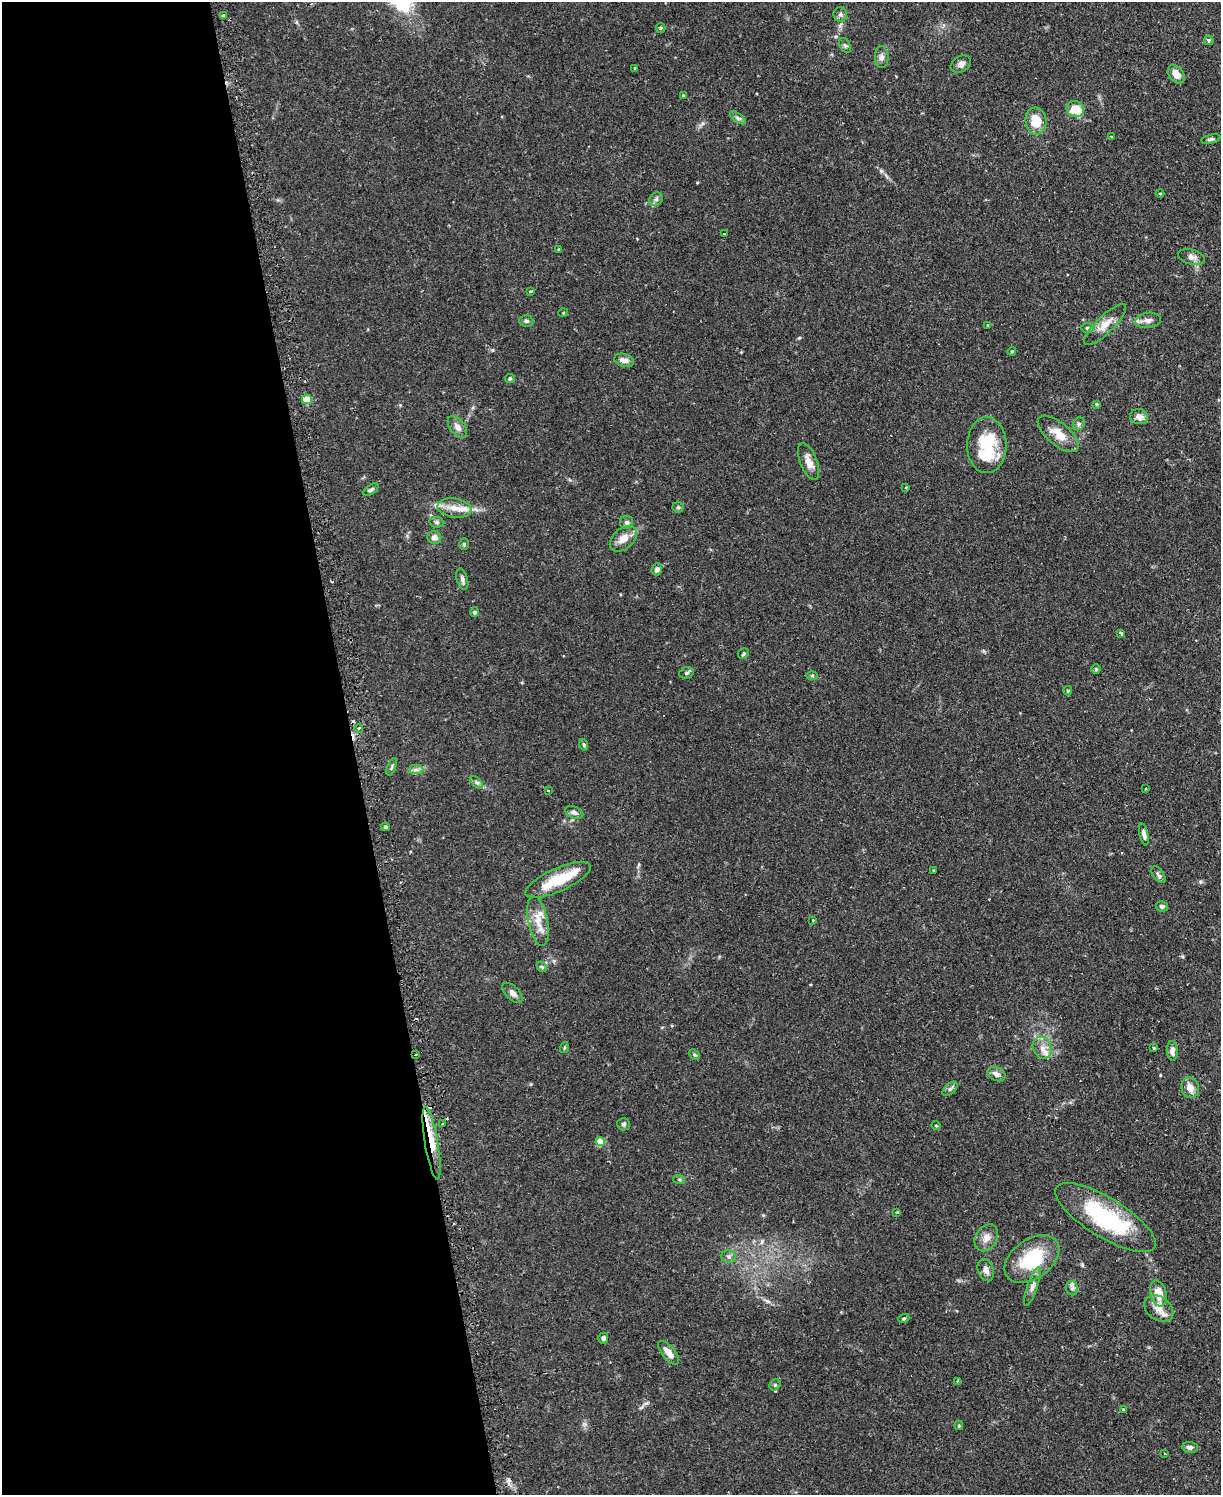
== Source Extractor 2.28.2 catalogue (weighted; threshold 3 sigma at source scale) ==
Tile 5 of 4 x 3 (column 1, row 2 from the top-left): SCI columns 32-1250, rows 1652-3144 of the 4939 x 4911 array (HDU 1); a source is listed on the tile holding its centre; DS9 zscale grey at full resolution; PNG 1223 x 1497 px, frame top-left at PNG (2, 2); each listed source drawn as its Kron ellipse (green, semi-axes under 4 px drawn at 4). Shown black and unused: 29% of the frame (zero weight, under 2 of 3 exposures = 4% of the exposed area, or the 3 px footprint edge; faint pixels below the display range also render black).
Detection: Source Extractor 2.28.2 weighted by HDU 2 'WHT'; one run over the whole footprint, this tile lists its part. Background 0.0811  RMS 0.0052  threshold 0.0233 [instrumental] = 3 sigma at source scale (4.5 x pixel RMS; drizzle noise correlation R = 1.50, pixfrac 1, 0.05/0.05 arcsec/px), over >= 5 px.
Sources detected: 121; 2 inside a brighter object's white glare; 6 cosmic-ray / hot-pixel residue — neither listed nor drawn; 5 inside a brighter listed object's ellipse — not listed separately; the other 108 listed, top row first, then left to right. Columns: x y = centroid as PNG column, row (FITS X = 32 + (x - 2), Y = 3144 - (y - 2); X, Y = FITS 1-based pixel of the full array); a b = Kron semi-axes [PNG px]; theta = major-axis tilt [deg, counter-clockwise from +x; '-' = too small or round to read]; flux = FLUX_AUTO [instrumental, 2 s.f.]
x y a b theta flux
840 14 7 6 - 1.3
223 15 3 3 - 1.3
661 28 5 4 - 0.56
1209 40 5 4 - 0.8
845 45 8 5 -63 1
882 57 11 7 -88 2.1
961 64 11 7 30 2.1
635 69 4 3 - 0.63
1176 74 10 7 -51 5.3
683 96 3 3 - 1.3
1075 109 9 8 - 11
738 118 9 4 -36 1.1
1036 121 13 10 -85 12
1111 137 4 3 - 0.47
1211 139 10 4 14 1
1160 193 4 3 - 0.43
656 199 7 6 - 1.3
724 234 3 3 - 0.6
559 250 3 3 - 0.65
1191 257 13 7 -14 2.6
530 291 3 3 - 0.69
563 313 5 3 - 0.4
1148 320 13 7 7 2.6
526 321 7 5 -3 1
987 325 3 2 - 0.36
1105 325 28 8 44 6.3
1087 328 6 5 - 1.1
1012 351 4 3 - 0.46
624 360 10 6 -13 3.2
510 378 5 4 - 0.65
307 399 5 5 - 12
1096 404 4 3 - 0.67
1139 417 9 7 -13 3.3
1079 424 7 5 49 1.1
457 427 12 7 -51 2.8
1058 434 25 11 -40 7.7
987 445 28 20 90 22
809 462 19 8 -68 4.6
906 487 4 3 - 0.37
371 490 8 4 37 1.1
678 507 5 5 - 0.81
454 508 17 9 -8 5.6
437 522 7 5 -7 1
627 522 7 6 - 1.3
434 537 7 6 - 2.5
623 539 15 10 40 5.1
464 544 5 4 - 0.86
657 569 6 5 - 1.9
462 579 11 5 -75 1.5
475 612 4 4 - 1.1
1121 633 4 3 - 1.2
743 654 6 5 - 0.79
1096 669 4 4 - 0.75
686 673 7 5 17 1.1
812 676 6 4 -1 0.66
1068 691 5 4 - 0.81
359 728 4 3 - 0.55
584 745 6 3 -71 0.7
392 767 9 3 69 0.77
416 769 7 4 0 1.4
477 782 7 4 -44 1.1
1146 789 3 2 - 0.43
548 791 3 2 - 0.46
574 812 9 6 -22 1.5
385 827 4 3 - 0.75
1144 834 11 4 -77 2
933 870 3 2 - 0.36
1158 875 10 5 -53 1.3
558 880 35 11 24 17
1162 906 6 5 - 1.2
813 920 4 3 - 0.42
538 921 25 9 -78 7.4
542 967 6 4 -44 0.68
512 993 12 6 -46 2.5
564 1048 5 3 - 0.53
1042 1048 11 9 -65 3.7
1154 1048 3 3 - 0.56
1172 1051 10 5 -86 3.1
415 1055 3 2 - 0.8
694 1055 6 4 -45 0.65
996 1074 9 6 -25 2.4
1190 1088 10 8 -71 4.5
950 1089 9 5 43 1.2
443 1124 4 2 - 0.57
623 1124 6 6 - 1
936 1125 5 3 - 0.44
600 1141 4 4 - 10
432 1143 37 6 -80 10
679 1179 6 4 -19 0.62
897 1212 4 3 - 0.6
1105 1217 58 20 -32 48
986 1238 14 10 58 4
729 1257 7 6 - 1.4
1032 1259 31 19 36 28
986 1270 11 7 -71 2.7
1032 1286 20 5 71 2.8
1072 1288 7 6 - 1.4
1158 1293 13 8 -75 8.3
1159 1309 16 11 -37 5.1
904 1318 5 3 - 0.57
603 1338 5 5 - 1.1
668 1353 14 6 -51 4.4
958 1381 3 2 - 0.94
775 1385 6 5 - 0.75
1123 1410 3 3 - 1.4
959 1425 4 4 - 0.69
1190 1447 8 5 -5 1.6
1165 1454 3 2 - 0.43
Overlapping masked pixels (flux is a lower limit): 2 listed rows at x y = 415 1055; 432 1143